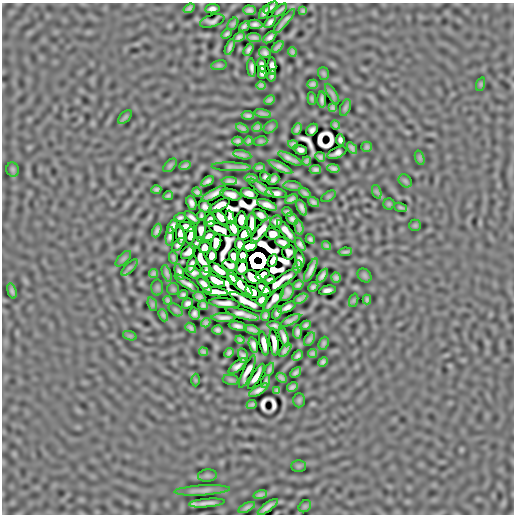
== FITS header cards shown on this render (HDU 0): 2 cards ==
NAXIS1  =                  512
NAXIS2  =                  512

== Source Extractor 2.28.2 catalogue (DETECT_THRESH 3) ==
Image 512 x 512 px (HDU 0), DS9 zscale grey, 1 PNG px = 1 image px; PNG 516 x 516 px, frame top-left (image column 1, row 512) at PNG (2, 3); each listed source drawn as its Kron ellipse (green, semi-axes under 4 px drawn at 4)
Background -8.67e-06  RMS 2.8e-04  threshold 8.49e-04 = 3 sigma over >= 5 px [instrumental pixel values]
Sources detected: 261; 15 with non-positive FLUX_AUTO (blend fragments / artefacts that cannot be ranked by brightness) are neither listed nor drawn; the other 246 listed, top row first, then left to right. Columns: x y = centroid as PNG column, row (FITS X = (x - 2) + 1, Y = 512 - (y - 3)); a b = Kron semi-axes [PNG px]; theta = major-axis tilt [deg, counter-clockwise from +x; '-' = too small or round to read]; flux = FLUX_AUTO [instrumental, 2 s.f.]
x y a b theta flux
189 8 6 4 36 0.048
270 8 8 3 39 0.058
212 9 7 4 7 0.071
249 10 6 4 -1 0.063
280 10 9 3 40 0.05
303 11 4 3 - 0.027
264 12 8 4 59 0.061
212 21 12 6 17 0.035
284 21 16 3 49 0.082
270 22 7 4 49 0.066
233 24 7 4 53 0.038
255 24 7 4 -4 0.068
244 26 6 4 43 0.05
227 34 5 3 - 0.041
239 37 6 4 27 0.055
270 37 7 4 40 0.069
254 38 7 4 -5 0.056
230 47 8 3 68 0.056
278 47 7 3 45 0.048
249 50 6 4 60 0.057
292 52 5 4 - 0.037
265 53 6 5 - 0.062
219 65 8 5 9 0.035
262 65 7 4 -80 0.058
272 66 8 4 -86 0.077
252 68 9 3 -86 0.065
262 73 6 4 -89 0.056
323 74 6 5 - 0.032
272 75 6 3 76 0.046
313 84 5 4 - 0.048
481 84 7 4 72 0.026
261 85 4 3 - 0.038
332 94 11 4 -60 0.043
312 99 6 4 -84 0.028
269 100 5 4 - 0.043
322 100 8 3 -88 0.058
333 108 4 3 - 0.034
345 108 9 5 70 0.04
263 113 8 3 -15 0.049
248 115 6 4 -5 0.051
125 117 8 5 45 0.034
335 125 5 3 - 0.031
257 127 5 4 - 0.044
271 127 8 5 41 0.031
242 128 6 3 -26 0.045
297 129 6 3 63 0.045
312 130 7 5 51 0.061
340 140 6 4 -81 0.055
238 141 5 4 - 0.045
249 141 4 3 - 0.035
261 141 7 5 15 0.033
293 144 5 4 - 0.042
367 147 5 5 - 0.038
352 148 6 3 -57 0.049
300 150 7 4 -18 0.061
337 153 10 5 24 0.065
242 155 9 3 -12 0.06
320 157 5 4 - 0.045
290 158 13 4 -27 0.09
420 158 7 4 -72 0.035
307 161 4 3 - 0.033
170 165 8 5 44 0.038
185 166 6 3 22 0.043
231 167 19 4 -2 0.068
281 167 13 4 -27 0.093
259 168 6 3 10 0.043
333 168 6 4 -11 0.056
13 169 7 6 - 0.031
315 170 6 4 8 0.053
265 177 6 4 -33 0.04
251 178 6 3 -7 0.044
273 179 6 5 - 0.056
207 181 7 4 31 0.062
229 181 7 4 -1 0.067
405 181 7 5 -45 0.03
292 186 9 5 -6 0.042
261 188 15 4 -34 0.065
156 189 5 4 - 0.039
197 192 5 4 - 0.045
377 192 7 4 -71 0.033
276 193 11 4 -8 0.064
305 193 6 3 -37 0.043
214 194 14 4 28 0.12
249 194 8 5 -20 0.094
231 195 10 5 -16 0.11
168 196 5 3 - 0.035
329 196 8 4 31 0.027
291 199 7 4 23 0.057
313 202 6 4 -35 0.05
191 203 7 4 -73 0.074
389 204 5 5 - 0.023
219 205 12 5 31 0.11
267 205 10 4 -23 0.12
205 207 7 5 -37 0.06
401 207 7 3 -18 0.031
302 208 8 4 -66 0.072
287 212 5 3 - 0.038
261 215 8 5 -32 0.081
201 216 5 3 - 0.036
192 217 9 3 -37 0.063
221 217 9 5 -47 0.11
230 217 7 4 -77 0.062
180 218 6 3 17 0.049
241 219 8 5 82 0.14
292 219 7 5 -45 0.069
210 220 6 5 - 0.079
276 221 6 5 - 0.057
252 224 12 4 85 0.095
415 225 6 5 - 0.024
172 226 8 4 64 0.071
187 227 9 4 -16 0.045
299 227 8 3 -76 0.048
233 228 8 4 -62 0.12
219 229 13 5 -26 0.015
157 230 7 4 67 0.06
201 231 11 5 87 0.055
261 231 16 5 54 0.14
286 231 14 4 -51 0.12
245 234 7 5 39 0.18
273 234 7 6 - 0.12
180 235 10 4 -85 0.092
190 235 9 4 84 0.079
170 236 9 3 84 0.059
209 236 6 4 20 0.069
310 239 5 4 - 0.04
216 242 8 5 78 0.16
196 243 7 3 52 0.046
283 243 8 5 -28 0.07
300 244 7 4 -55 0.055
178 245 8 4 43 0.049
240 245 6 5 - 0.071
250 246 7 5 22 0.23
326 246 5 3 - 0.031
205 247 6 5 - 0.065
188 252 9 5 43 0.075
289 252 7 6 - 0.0053
345 252 7 2 8 0.038
212 256 6 5 - 0.11
233 256 7 4 -85 0.085
243 256 7 4 -88 0.12
173 258 6 2 -77 0.034
123 259 10 5 45 0.036
300 259 9 4 -82 0.05
201 260 15 5 -61 0.0029
272 261 7 4 65 0.084
192 264 8 4 72 0.031
230 265 8 5 -23 0.013
298 266 6 4 71 0.059
242 267 8 5 75 0.057
129 268 10 4 44 0.041
219 270 11 4 -36 0.11
311 270 13 4 64 0.1
179 272 8 4 -73 0.065
193 272 8 5 -29 0.059
206 272 6 5 - 0.042
153 273 5 4 - 0.039
167 273 8 4 -70 0.051
263 275 7 5 29 0.064
365 275 8 6 -46 0.036
322 276 8 4 56 0.069
253 277 9 6 -28 0.11
232 278 7 4 -68 0.017
336 278 5 4 - 0.05
270 280 5 3 - 0.043
216 281 10 4 -26 0.13
280 282 23 5 35 0.074
187 283 14 4 -34 0.083
204 284 10 4 -48 0.065
240 285 15 5 -40 0.15
298 285 5 4 - 0.047
157 287 8 6 90 0.031
313 287 5 4 - 0.046
173 289 6 6 - 0.026
264 290 9 5 -50 0.082
327 290 8 4 12 0.072
12 291 8 3 -73 0.047
216 292 12 4 -7 0.12
253 292 8 5 -36 0.08
287 292 9 5 61 0.066
183 295 5 4 - 0.04
199 297 6 4 -22 0.055
274 299 15 5 51 0.03
300 299 7 3 32 0.049
367 299 5 3 - 0.031
168 300 4 3 - 0.034
261 300 6 4 58 0.065
354 300 7 4 71 0.026
247 302 19 5 -27 0.068
188 303 6 5 - 0.056
225 303 15 5 -6 0.1
152 304 7 4 -72 0.032
203 305 5 4 - 0.045
287 307 9 4 28 0.081
175 310 8 5 -41 0.033
277 313 7 4 63 0.049
194 314 6 5 - 0.058
242 314 17 4 -16 0.12
163 315 6 4 -67 0.04
265 316 5 4 - 0.045
224 318 12 4 -1 0.084
290 320 11 4 28 0.064
206 323 5 4 - 0.043
306 325 5 4 - 0.042
238 326 9 4 -11 0.079
275 326 7 4 -15 0.052
191 328 6 3 -39 0.047
218 330 5 4 - 0.052
252 330 8 3 -18 0.062
297 332 6 4 86 0.056
130 336 7 4 -18 0.032
284 336 10 4 -73 0.083
310 339 7 4 57 0.048
240 340 4 4 - 0.037
274 342 13 4 -83 0.095
264 343 12 4 -79 0.14
324 343 7 4 65 0.036
253 345 8 4 -74 0.066
285 350 8 3 50 0.06
203 352 4 3 - 0.036
229 353 5 4 - 0.044
312 353 5 4 - 0.039
243 356 7 5 -75 0.047
298 356 6 4 45 0.05
323 362 5 4 - 0.045
237 366 11 4 40 0.066
269 369 7 3 66 0.046
247 372 17 4 66 0.086
296 373 6 3 42 0.045
256 376 14 4 59 0.11
281 378 6 3 -41 0.043
195 380 6 4 -89 0.018
231 380 8 5 -10 0.033
266 381 7 3 70 0.043
292 387 6 4 29 0.052
259 390 11 4 30 0.09
277 390 4 3 - 0.032
299 400 7 5 89 0.03
252 404 5 3 - 0.034
299 466 7 6 - 0.029
207 476 9 6 6 0.041
202 490 28 5 3 0.12
260 495 7 4 15 0.05
207 503 18 3 5 0.13
305 506 7 5 44 0.035
247 507 9 4 27 0.052
268 507 12 3 37 0.09
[15 non-positive-flux detections neither listed nor drawn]